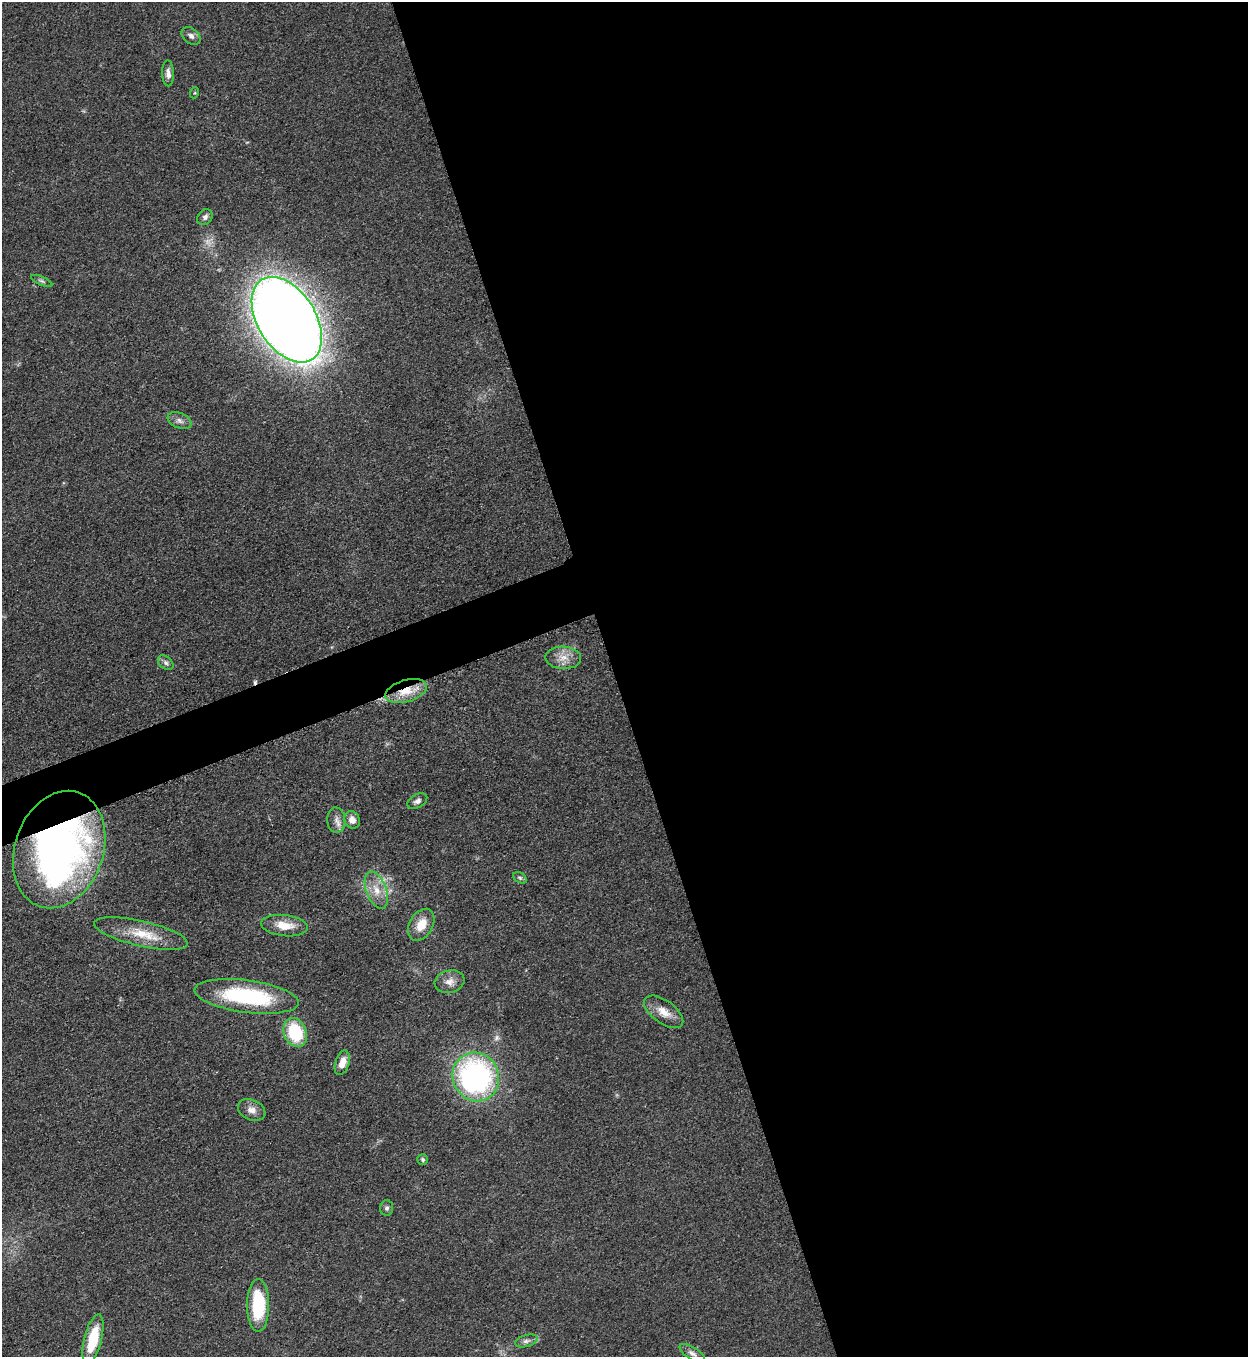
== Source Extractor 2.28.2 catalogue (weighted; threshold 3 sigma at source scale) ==
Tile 8 of 4 x 4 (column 4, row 2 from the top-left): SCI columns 4024-5269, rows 2722-4076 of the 5427 x 5438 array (HDU 1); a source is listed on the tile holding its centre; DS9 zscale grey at full resolution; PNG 1250 x 1359 px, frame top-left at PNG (2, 2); each listed source drawn as its Kron ellipse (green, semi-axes under 4 px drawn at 4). Shown black and unused: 53% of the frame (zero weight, under 3 of 5 exposures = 1% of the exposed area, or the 3 px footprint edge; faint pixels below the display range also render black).
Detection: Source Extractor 2.28.2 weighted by HDU 2 'WHT'; one run over the whole footprint, this tile lists its part. Background 0.0634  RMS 0.0057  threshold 0.0255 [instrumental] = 3 sigma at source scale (4.5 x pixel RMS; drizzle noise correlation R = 1.50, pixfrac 1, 0.05/0.05 arcsec/px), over >= 5 px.
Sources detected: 34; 1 cosmic-ray / hot-pixel residue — neither listed nor drawn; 1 inside a brighter listed object's ellipse — not listed separately; the other 32 listed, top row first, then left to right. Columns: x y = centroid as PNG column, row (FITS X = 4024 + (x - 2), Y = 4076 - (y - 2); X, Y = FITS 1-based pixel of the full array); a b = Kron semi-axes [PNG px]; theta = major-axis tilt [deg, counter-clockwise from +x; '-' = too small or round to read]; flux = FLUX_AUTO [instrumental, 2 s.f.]
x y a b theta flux
191 36 10 7 -38 2.5
168 73 13 6 -88 3.2
194 93 5 3 - 0.66
205 217 9 7 43 2.1
42 281 11 4 -24 1.2
287 320 47 29 -58 1200
179 421 12 7 -22 2.9
563 658 18 11 -3 6.9
166 663 9 6 -39 1.9
406 691 21 10 16 12
417 801 11 6 30 2.5
336 820 13 9 -85 3.4
352 820 9 7 -58 4
59 850 60 44 71 290
520 878 7 5 -30 1.1
376 890 19 10 -69 8.7
421 925 17 11 61 9.6
284 926 23 10 -7 10
141 934 48 12 -13 17
449 982 15 11 15 5
247 996 52 16 -7 57
664 1012 23 11 -36 8
295 1032 15 11 -69 31
342 1063 12 7 72 5.7
476 1077 25 23 -62 140
252 1110 14 10 -24 4.4
423 1160 5 5 - 0.97
387 1208 8 6 87 1.5
258 1305 26 11 90 38
93 1339 26 8 76 22
526 1341 11 6 16 2.1
692 1353 15 6 -33 2.5
Overlapping masked pixels (flux is a lower limit): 2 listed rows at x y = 406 691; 59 850